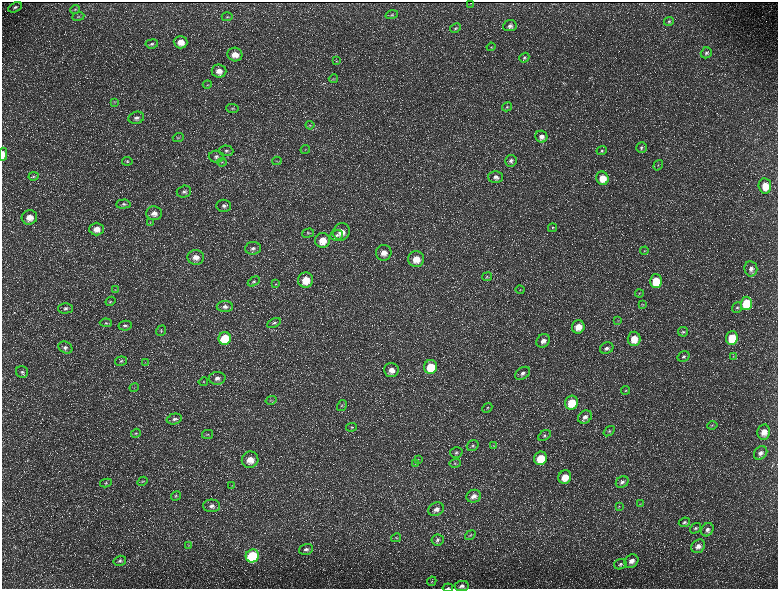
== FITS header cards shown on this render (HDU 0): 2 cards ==
NAXIS1  =                 1552 / length of data axis 1
NAXIS2  =                 1173 / length of data axis 2

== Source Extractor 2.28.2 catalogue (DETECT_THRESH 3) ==
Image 1552 x 1173 px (HDU 0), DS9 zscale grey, zoomed out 1/2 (1 PNG px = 2 x 2 image px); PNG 780 x 591 px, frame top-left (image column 1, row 1173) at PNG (2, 2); each listed source drawn as its Kron ellipse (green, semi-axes under 4 px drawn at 4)
Background 223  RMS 10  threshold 30.2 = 3 sigma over >= 5 px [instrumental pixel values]
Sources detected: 182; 35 cannot appear on this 1/2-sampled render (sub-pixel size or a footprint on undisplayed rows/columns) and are neither listed nor drawn; the other 147 listed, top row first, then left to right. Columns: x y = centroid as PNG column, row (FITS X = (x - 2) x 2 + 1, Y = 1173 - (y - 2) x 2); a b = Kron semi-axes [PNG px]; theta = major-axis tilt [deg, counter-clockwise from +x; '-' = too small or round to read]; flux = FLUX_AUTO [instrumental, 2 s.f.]
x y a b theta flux
471 3 2 1 - 550
15 7 7 4 29 5800
75 10 5 3 - 2200
392 15 6 4 16 3100
78 17 6 2 9 2000
227 17 5 4 - 3300
669 21 5 4 - 3000
510 26 7 5 7 6900
455 28 6 4 27 3100
181 42 7 6 - 24000
152 44 6 4 7 4700
491 47 4 3 - 1700
706 53 6 5 - 4700
235 54 7 7 - 24000
524 58 5 4 - 4000
337 61 4 3 - 1400
219 71 7 6 - 16000
333 79 5 3 - 1700
207 85 4 3 - 2300
114 102 4 2 - 1700
507 107 5 4 - 2900
232 108 6 4 -2 3300
136 118 8 6 17 7500
310 125 4 3 - 2000
178 137 6 3 20 2600
541 137 6 5 - 11000
641 147 5 5 - 4100
305 149 5 2 - 1800
226 151 7 5 -4 5900
602 151 5 4 - 2900
3 154 6 3 -88 17000
216 157 7 6 - 7200
127 161 5 4 - 3100
277 161 5 3 - 2400
511 161 6 6 - 6100
222 162 5 3 - 2400
658 165 5 1 - 1200
33 176 5 4 - 2700
496 177 7 6 - 9600
602 178 7 6 - 32000
765 186 8 6 -82 38000
184 192 7 6 - 6300
123 204 7 4 4 5000
224 206 7 6 - 8000
154 213 8 7 - 15000
29 217 8 7 - 23000
150 223 4 2 - 1600
552 228 4 4 - 2800
97 229 7 6 - 19000
341 232 9 8 - 24000
308 233 6 4 17 3300
337 235 6 5 - 5500
322 240 7 7 - 34000
253 248 8 6 4 8700
644 251 4 3 - 1900
384 253 8 7 - 18000
196 257 8 7 - 18000
416 259 8 8 - 32000
751 269 7 6 - 9700
487 277 5 4 - 3300
306 280 7 7 - 44000
254 281 6 4 30 3600
656 281 7 6 - 66000
276 284 4 2 - 1400
115 290 4 4 - 2100
520 290 4 3 - 2100
639 293 4 3 - 1900
110 301 5 4 - 2300
746 303 7 5 87 89000
643 304 4 3 - 1700
225 307 8 5 0 8200
737 307 6 4 51 4300
65 308 7 5 2 5500
618 320 4 3 - 1600
106 323 6 4 -5 3000
274 323 7 4 27 5000
125 326 6 5 - 5400
578 327 7 6 - 24000
161 331 5 4 - 3400
683 332 5 4 - 3600
225 338 6 6 - 89000
732 338 7 6 - 74000
634 339 7 6 - 33000
543 341 7 6 - 11000
65 348 7 5 -25 6600
607 348 7 5 24 7700
683 356 6 5 - 4900
733 356 4 3 - 1800
121 361 6 4 8 3800
145 363 3 2 - 1200
431 367 7 6 - 63000
391 370 7 7 - 17000
22 372 6 6 - 5400
523 373 8 5 33 8700
217 378 8 6 3 11000
203 382 5 3 - 2100
134 387 5 2 - 1500
626 390 5 4 - 2300
271 400 5 3 - 3000
572 403 7 6 - 53000
342 406 6 4 58 3900
487 408 5 4 - 3100
585 417 7 6 - 11000
174 419 8 5 13 7200
712 425 5 4 - 2500
352 427 5 4 - 3200
609 431 6 4 36 3500
764 432 7 6 - 23000
136 433 5 4 - 2900
208 434 5 4 - 3100
544 436 7 4 33 4600
473 446 6 5 - 5000
493 446 3 2 - 1200
456 452 6 5 - 5200
761 453 7 6 - 9600
540 458 7 6 - 52000
418 459 3 2 - 950
250 460 8 8 - 27000
455 463 6 4 3 3300
415 464 4 3 - 2200
565 477 7 6 - 32000
142 481 5 3 - 2200
622 482 7 5 32 7100
106 483 6 4 10 3400
232 485 3 2 - 1200
176 496 5 4 - 3300
474 496 7 6 - 14000
640 504 4 2 - 1200
212 506 8 6 0 9800
619 506 4 2 - 1300
436 509 8 6 24 12000
684 522 6 4 23 4200
695 528 6 4 39 4400
707 530 7 6 - 7500
470 535 6 4 38 3500
396 538 5 4 - 2500
438 540 6 5 - 6000
188 545 4 3 - 2000
698 546 7 6 - 12000
306 549 7 5 18 7200
252 556 7 6 - 160000
120 561 6 5 - 4900
632 561 7 6 - 13000
620 564 6 5 - 4100
432 581 5 2 - 1900
462 586 7 5 8 7500
448 588 5 2 - 1700
At the frame edge (FLAGS 8, measured only in part): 2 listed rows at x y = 3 154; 448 588
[35 sub-pixel or undisplayed-footprint detections neither listed nor drawn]